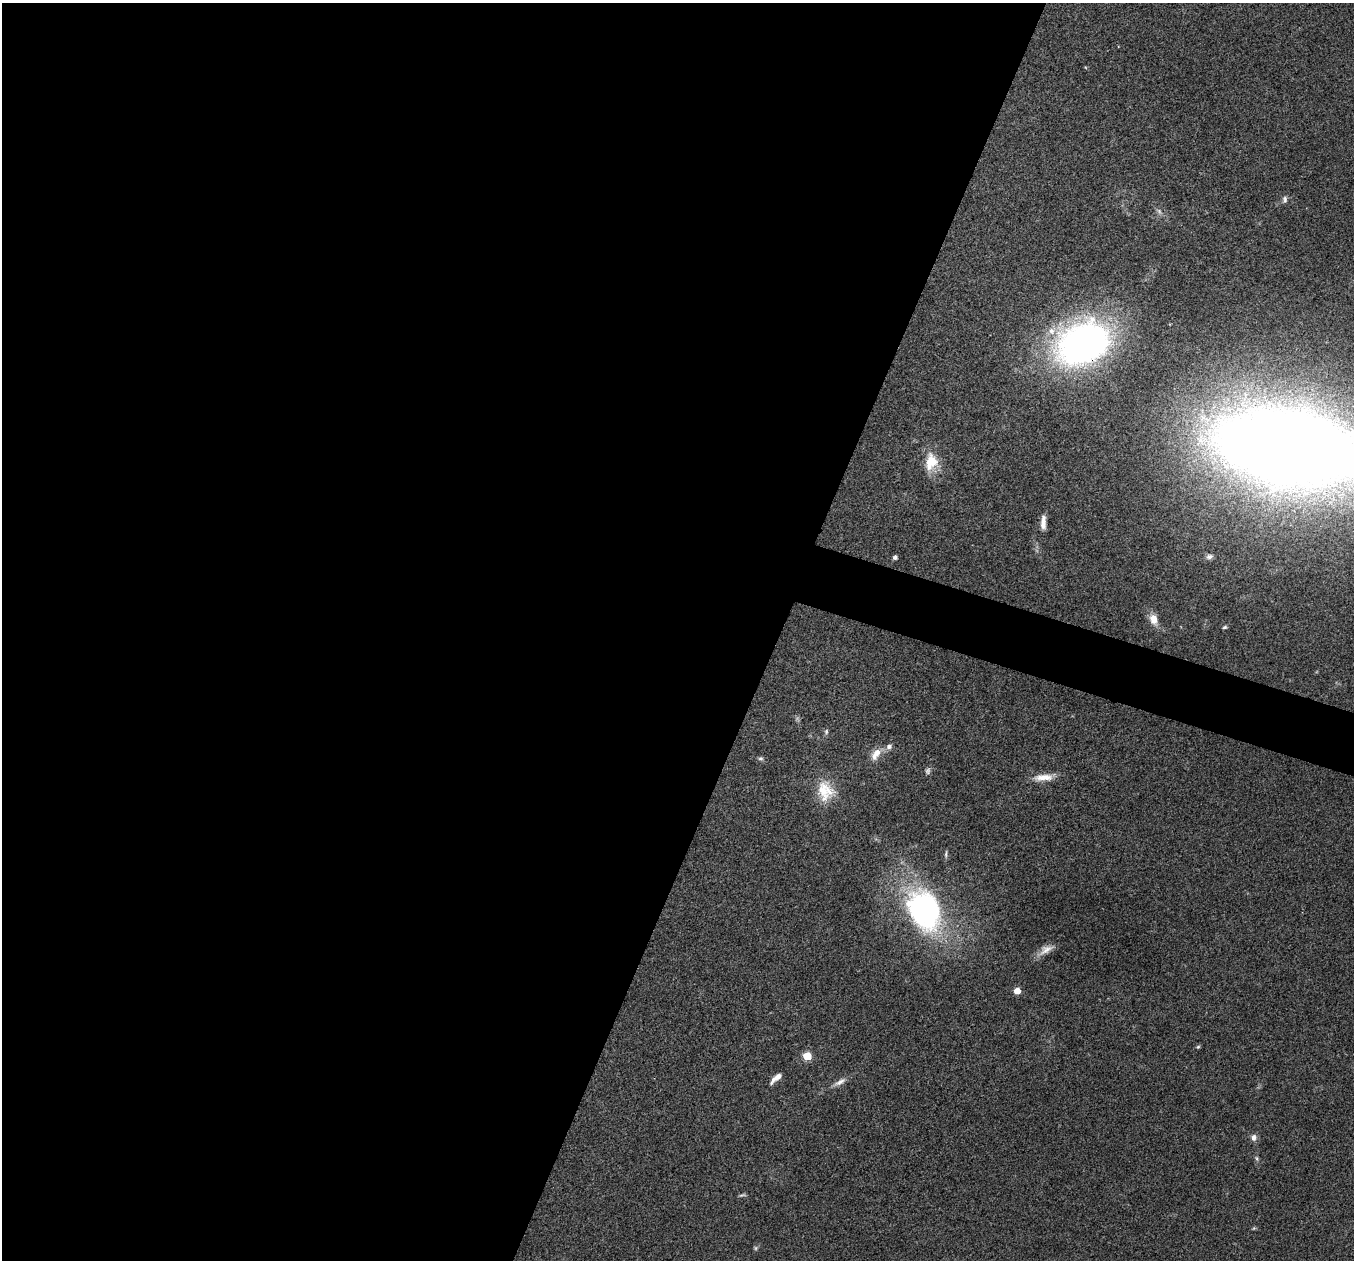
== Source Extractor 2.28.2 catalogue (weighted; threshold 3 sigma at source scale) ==
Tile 5 of 4 x 4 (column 1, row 2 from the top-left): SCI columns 3-1354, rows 2651-3908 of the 5418 x 5431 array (HDU 1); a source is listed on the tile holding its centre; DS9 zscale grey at full resolution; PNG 1356 x 1262 px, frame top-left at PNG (2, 3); no overlay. Shown black and unused: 60% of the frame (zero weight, under 3 of 4 exposures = <1% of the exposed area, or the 3 px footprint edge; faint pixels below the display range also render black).
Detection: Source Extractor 2.28.2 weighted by HDU 2 'WHT'; one run over the whole footprint, this tile lists its part. Background 0.079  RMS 0.0058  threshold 0.0261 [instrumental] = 3 sigma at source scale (4.5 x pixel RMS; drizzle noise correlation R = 1.50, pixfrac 1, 0.05/0.05 arcsec/px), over >= 5 px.
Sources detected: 32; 2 too faint to see at this stretch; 1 inside a brighter object's white glare — not listed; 2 inside a brighter listed object's ellipse — not listed separately; the other 27 listed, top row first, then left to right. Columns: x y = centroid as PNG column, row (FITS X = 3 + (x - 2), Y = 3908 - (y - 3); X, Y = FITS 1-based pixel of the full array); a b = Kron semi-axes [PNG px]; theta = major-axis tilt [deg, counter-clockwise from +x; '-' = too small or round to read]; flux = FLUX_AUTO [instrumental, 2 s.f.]
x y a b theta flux
1285 199 9 6 -84 1.6
1084 344 65 48 20 200
1290 448 84 36 -8 2200
931 461 21 16 -71 12
1043 523 17 6 89 4.4
895 557 5 5 - 1.3
1209 557 10 6 18 1.8
1153 619 13 9 -70 6.3
1225 627 6 4 16 0.84
826 732 7 5 90 1.1
889 746 8 6 25 2.2
876 754 18 9 56 6.2
761 758 7 5 -13 1.1
1044 777 26 8 4 7.2
825 791 27 20 -81 16
946 854 9 3 86 1
924 910 42 32 -57 130
1046 950 20 10 30 5
1017 991 5 5 - 8.4
1198 1047 5 4 - 0.72
807 1056 5 5 - 22
776 1078 16 5 41 4.2
840 1082 18 6 30 3.4
1254 1137 8 7 - 2.5
1257 1158 8 4 -81 1.1
742 1195 10 3 15 0.95
756 1248 6 4 90 0.89
Overlapping masked pixels (flux is a lower limit): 1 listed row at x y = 1084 344
Isophote crosses this tile's border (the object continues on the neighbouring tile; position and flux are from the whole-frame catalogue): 1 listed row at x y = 1290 448